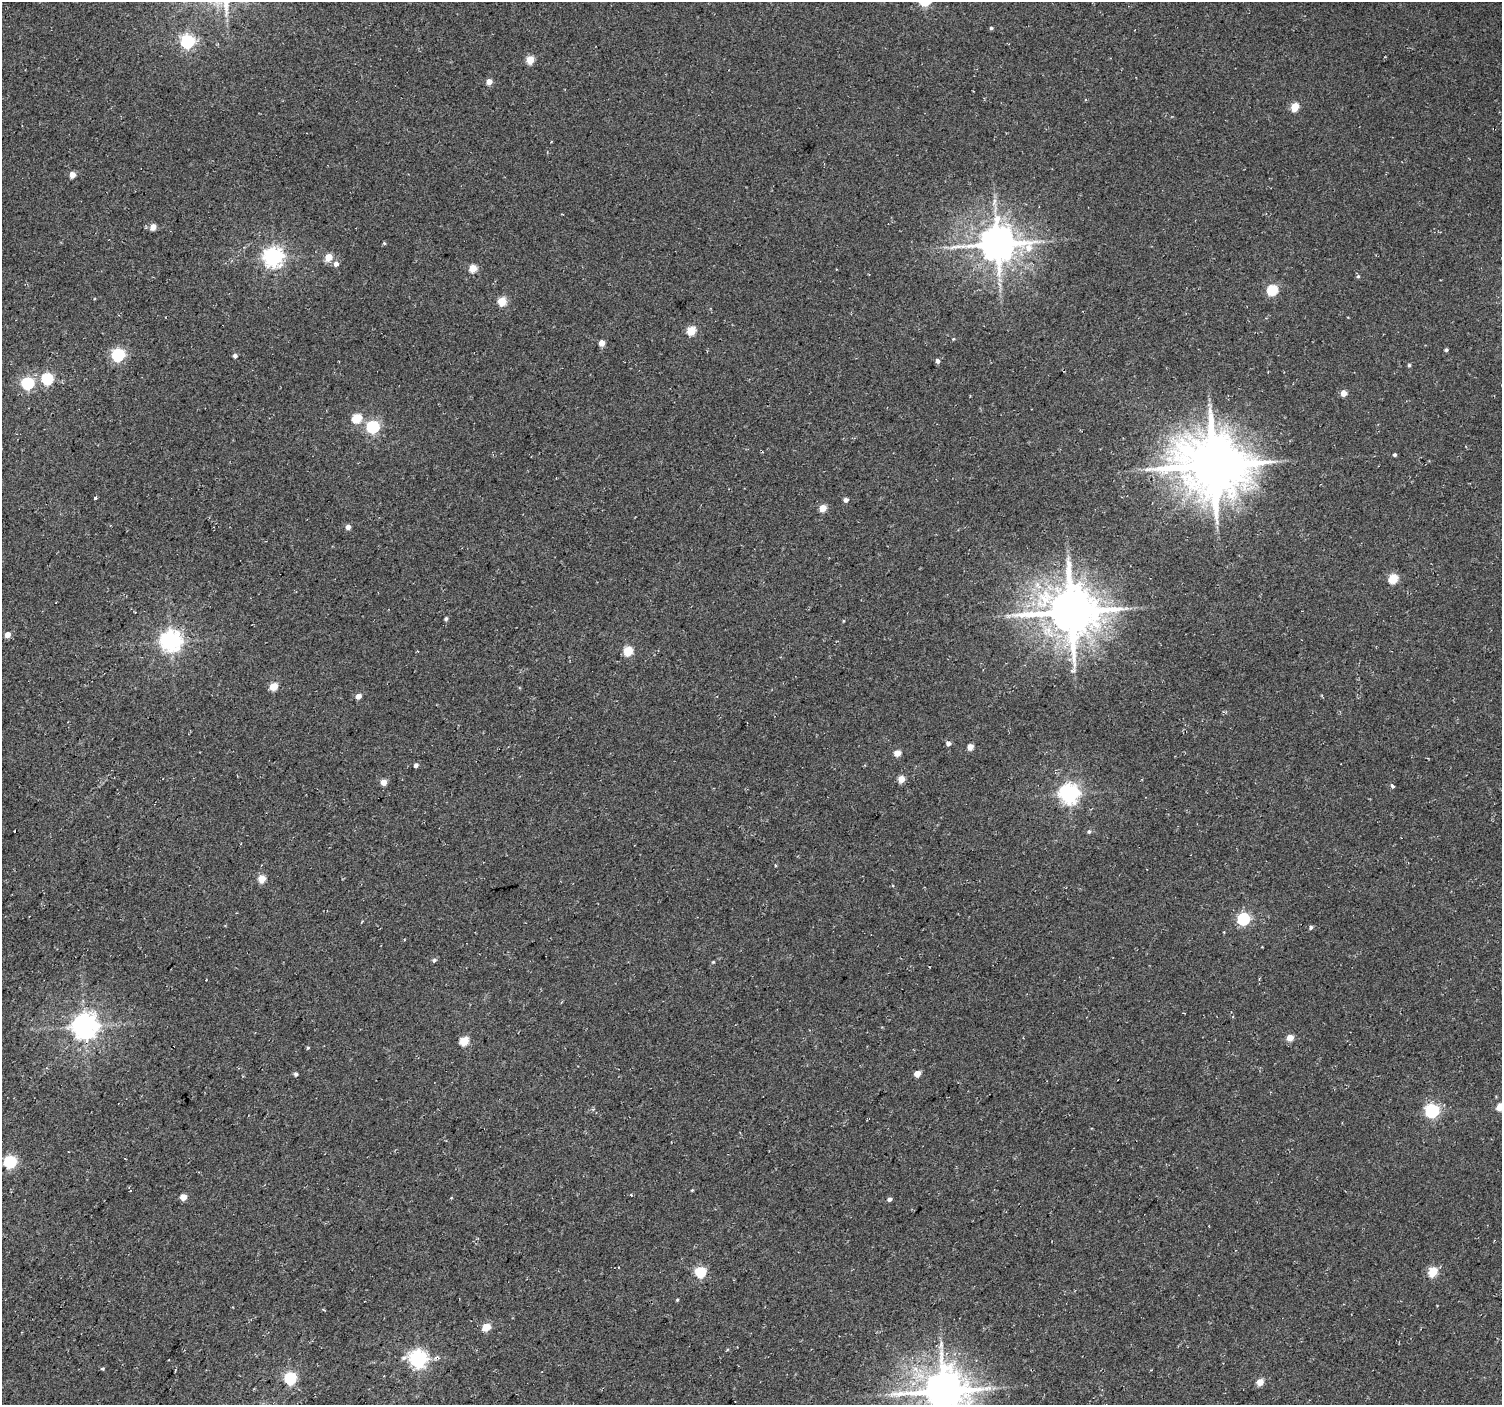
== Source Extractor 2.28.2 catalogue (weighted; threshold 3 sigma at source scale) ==
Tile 7 of 4 x 4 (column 3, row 2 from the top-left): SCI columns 3005-4504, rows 3046-4448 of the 6003 x 6026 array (HDU 1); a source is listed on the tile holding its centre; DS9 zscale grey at full resolution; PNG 1504 x 1407 px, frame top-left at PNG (2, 2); no overlay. Shown black and unused: <1% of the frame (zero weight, under 2 of 3 exposures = <1% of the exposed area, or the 3 px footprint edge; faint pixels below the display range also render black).
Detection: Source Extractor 2.28.2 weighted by HDU 2 'WHT'; one run over the whole footprint, this tile lists its part. Background 0.0266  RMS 0.0082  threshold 0.0367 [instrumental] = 3 sigma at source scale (4.5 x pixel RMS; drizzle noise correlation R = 1.50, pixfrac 1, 0.0396/0.0396 arcsec/px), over >= 5 px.
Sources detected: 80; all 80 listed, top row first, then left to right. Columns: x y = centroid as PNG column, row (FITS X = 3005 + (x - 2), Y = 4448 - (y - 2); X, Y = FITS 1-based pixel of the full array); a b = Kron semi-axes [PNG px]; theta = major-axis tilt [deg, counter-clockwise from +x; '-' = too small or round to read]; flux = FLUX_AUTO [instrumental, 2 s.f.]
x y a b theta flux
991 28 4 4 - 1.2
187 41 6 6 - 180
530 60 5 5 - 22
489 82 4 4 - 8.2
1295 107 5 5 - 20
72 175 5 4 - 7.9
153 227 5 5 - 7.6
997 244 12 10 6 2100
274 257 7 7 - 420
328 257 5 5 - 15
336 264 6 6 - 3.6
473 268 5 5 - 21
1358 276 5 4 - 1.2
1272 290 6 5 - 57
502 301 5 5 - 29
691 331 5 5 - 29
953 339 4 3 - 0.73
602 343 5 4 - 8.3
1446 350 4 3 - 1.4
118 355 6 6 - 130
235 356 4 4 - 2.8
937 361 5 4 - 2.6
1409 365 4 4 - 1.1
47 378 6 6 - 70
28 383 6 6 - 110
1343 393 4 4 - 9.4
357 418 5 5 - 37
373 427 6 6 - 120
1394 455 4 3 - 1.6
1213 465 21 19 -11 4600
96 497 3 3 - 1.8
846 500 5 4 - 3.3
823 508 5 4 - 13
348 527 4 4 - 4.8
1393 579 5 5 - 33
1071 612 16 15 - 3500
446 619 4 4 - 1.5
8 635 5 5 - 6.5
171 641 7 7 - 490
628 651 5 5 - 36
1072 671 8 4 -26 1.7
273 686 5 5 - 22
358 696 5 5 - 5.1
948 744 6 5 - 2.8
970 747 5 4 - 9.2
897 753 5 4 - 9.9
416 765 4 4 - 2.9
901 779 5 5 - 12
384 782 4 4 - 12
1392 786 4 3 - 2.5
1069 794 7 7 - 420
1089 831 6 5 - 1.6
775 865 4 3 - 0.69
262 878 5 5 - 20
1244 919 6 5 - 100
1311 927 5 4 - 1.7
434 960 5 4 - 1.9
713 962 4 3 - 0.83
85 1026 8 8 - 870
1290 1038 5 4 - 12
464 1041 5 5 - 33
308 1048 4 4 - 1
296 1074 5 4 - 1.8
917 1074 5 4 - 11
1500 1107 5 5 - 18
1432 1111 6 6 - 150
10 1162 6 5 - 100
131 1190 3 3 - 4.6
692 1190 4 3 - 0.69
631 1195 4 2 - 0.6
183 1197 5 4 - 12
889 1199 4 4 - 2.7
700 1272 5 5 - 61
1433 1272 5 5 - 39
677 1300 4 3 - 0.87
486 1327 5 5 - 22
418 1359 7 6 - 320
290 1378 6 5 - 100
1260 1382 5 4 - 14
944 1391 13 12 - 2600
Isophote crosses this tile's border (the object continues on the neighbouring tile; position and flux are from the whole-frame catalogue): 2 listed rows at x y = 1500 1107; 944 1391